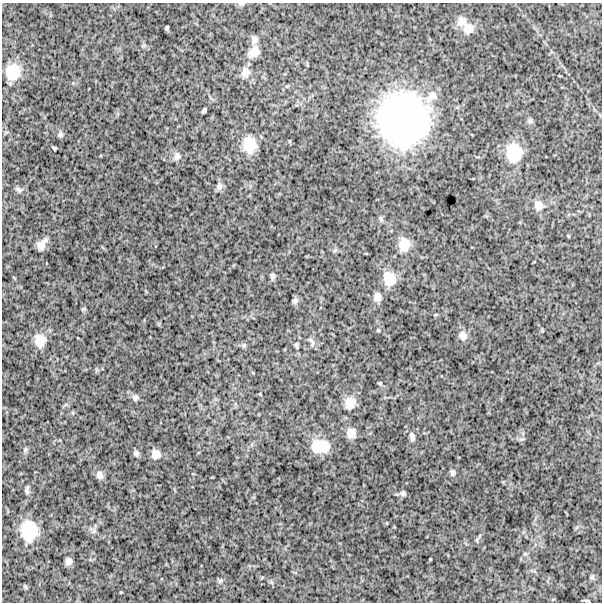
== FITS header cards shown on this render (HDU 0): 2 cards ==
NAXIS1  =                  600
NAXIS2  =                  600

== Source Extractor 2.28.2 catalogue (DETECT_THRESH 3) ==
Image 600 x 600 px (HDU 0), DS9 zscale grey, 1 PNG px = 1 image px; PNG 604 x 604 px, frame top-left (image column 1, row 600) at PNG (2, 3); no overlay
Background 1760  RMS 250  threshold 753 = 3 sigma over >= 5 px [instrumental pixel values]
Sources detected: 59; all 59 listed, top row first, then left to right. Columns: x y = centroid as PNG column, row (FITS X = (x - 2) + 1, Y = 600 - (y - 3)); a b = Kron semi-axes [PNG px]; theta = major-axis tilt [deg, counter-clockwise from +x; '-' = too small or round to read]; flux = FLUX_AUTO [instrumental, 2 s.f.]
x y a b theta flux
241 4 8 5 7 3.2e+04
461 21 13 13 - 1.5e+05
167 28 4 3 - 2.9e+04
468 29 15 14 - 1.9e+05
254 39 10 9 - 7.9e+04
254 52 14 11 48 1.7e+05
13 72 18 16 77 4.0e+05
245 72 13 11 79 1.3e+05
287 86 6 4 43 2.2e+04
432 96 20 12 43 2.0e+05
204 110 5 3 - 3.5e+04
403 119 45 42 -83 4.7e+06
530 121 7 6 - 3.9e+04
60 134 8 6 77 4.1e+04
289 141 5 3 - 1.4e+04
249 145 19 15 -81 3.5e+05
54 148 4 3 - 2.6e+04
514 153 21 18 -89 4.9e+05
177 156 11 8 69 8.2e+04
219 186 10 7 68 6.4e+04
18 190 10 6 -45 4.1e+04
538 205 13 12 - 1.5e+05
381 219 7 4 -71 3.0e+04
568 236 4 3 - 1.5e+04
42 244 14 8 55 1.3e+05
404 245 16 13 79 2.5e+05
273 276 8 6 85 4.2e+04
389 279 17 14 -74 3.0e+05
377 297 11 9 87 1.1e+05
295 301 8 7 - 4.8e+04
378 330 5 4 - 1.9e+04
463 336 11 10 - 1.1e+05
40 341 16 13 -85 2.3e+05
312 342 14 5 -68 5.2e+04
244 345 6 5 - 2.9e+04
296 345 10 5 -79 3.5e+04
380 383 5 3 - 1.7e+04
135 398 8 7 - 5.2e+04
350 403 14 13 - 2.0e+05
351 433 11 9 85 1.4e+05
412 436 11 6 -81 5.8e+04
316 446 19 13 88 2.6e+05
324 446 17 15 -83 2.8e+05
25 450 6 5 - 3.1e+04
136 453 8 7 - 4.8e+04
156 454 11 10 - 1.3e+05
453 472 9 6 -90 4.7e+04
99 475 10 8 -74 8.4e+04
27 490 10 5 87 4.5e+04
403 493 7 7 - 4.1e+04
29 531 18 14 -85 5.4e+05
477 540 6 4 -72 2.3e+04
525 554 6 4 -18 2.2e+04
430 559 2 2 - 1.0e+04
68 561 6 6 - 7.0e+04
592 577 7 6 - 3.3e+04
220 581 7 5 43 3.4e+04
25 587 7 4 -71 2.0e+04
587 601 8 3 -6 2.2e+04
At the frame edge (FLAGS 8, measured only in part): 1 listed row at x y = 241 4